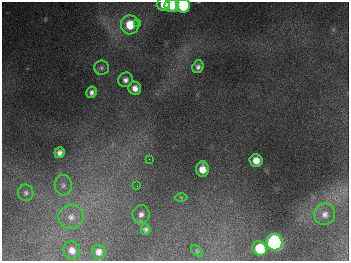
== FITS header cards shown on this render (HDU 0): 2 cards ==
NAXIS1  =                  347
NAXIS2  =                  259

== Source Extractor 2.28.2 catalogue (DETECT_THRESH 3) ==
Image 347 x 259 px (HDU 0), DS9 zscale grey, 1 PNG px = 1 image px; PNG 351 x 263 px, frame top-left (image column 1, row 259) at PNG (2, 2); each listed source drawn as its Kron ellipse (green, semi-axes under 4 px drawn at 4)
Background 675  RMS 51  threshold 152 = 3 sigma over >= 5 px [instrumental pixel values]
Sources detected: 27; all 27 listed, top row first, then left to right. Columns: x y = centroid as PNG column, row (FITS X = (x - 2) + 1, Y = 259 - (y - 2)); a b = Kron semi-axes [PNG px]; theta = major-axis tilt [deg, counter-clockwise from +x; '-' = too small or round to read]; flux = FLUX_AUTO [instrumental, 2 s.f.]
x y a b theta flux
164 5 6 6 - 3.9e+04
171 6 7 6 - 6.3e+04
183 6 7 7 - 2.5e+05
138 24 3 3 - 4.3e+03
130 25 9 9 - 8.7e+04
198 67 6 5 - 1.2e+04
101 68 7 7 - 9.0e+03
125 80 7 7 - 1.5e+04
135 88 7 6 - 2.4e+04
92 92 6 5 - 1.3e+04
59 153 5 5 - 1.5e+04
149 159 3 2 - 3.9e+03
256 160 6 6 - 3.5e+04
202 169 8 6 -89 4.2e+04
63 185 10 8 -85 1.8e+04
137 186 2 2 - 1.6e+03
26 193 8 7 - 1.1e+04
181 197 6 4 -1 4.2e+03
141 214 9 8 - 1.6e+04
325 214 11 10 - 2.3e+04
71 217 12 12 - 3.8e+04
145 229 5 5 - 7.9e+03
274 242 8 8 - 1.1e+06
260 248 7 7 - 1.2e+05
72 250 9 8 - 2.4e+04
197 251 7 4 -45 5.2e+03
99 252 7 7 - 2.2e+04
At the frame edge (FLAGS 8, measured only in part): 2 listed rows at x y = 164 5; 183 6